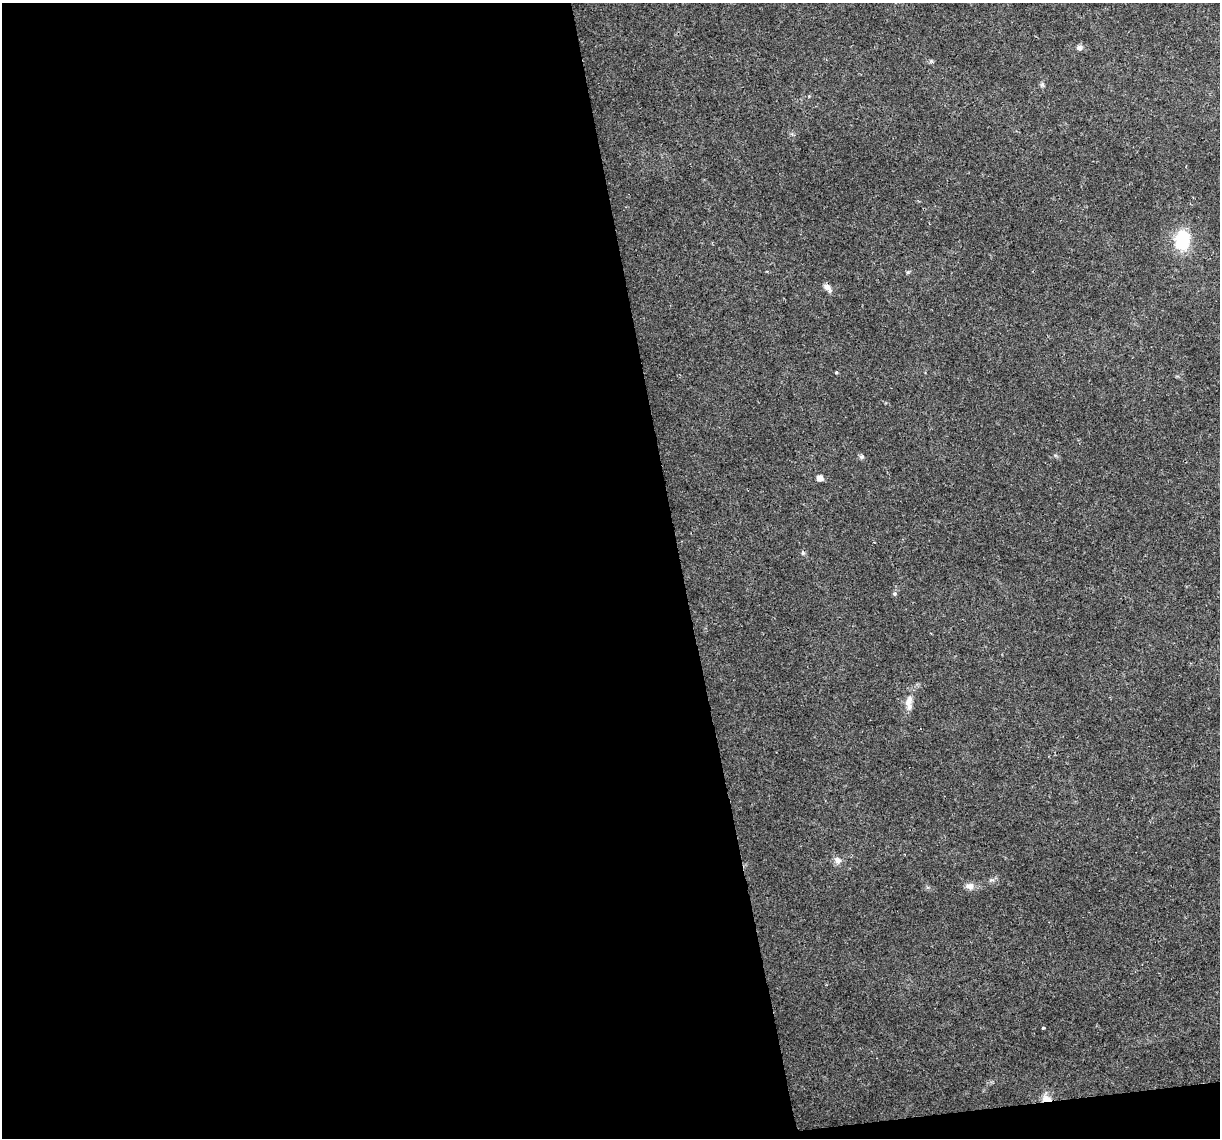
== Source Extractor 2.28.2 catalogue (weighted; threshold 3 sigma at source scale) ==
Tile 13 of 4 x 4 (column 1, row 4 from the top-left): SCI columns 1-1218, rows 73-1208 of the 4872 x 4645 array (HDU 1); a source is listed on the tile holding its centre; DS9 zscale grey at full resolution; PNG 1222 x 1140 px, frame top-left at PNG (2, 3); no overlay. Shown black and unused: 57% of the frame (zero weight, under 2 of 3 exposures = <1% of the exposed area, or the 3 px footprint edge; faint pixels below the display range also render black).
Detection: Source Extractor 2.28.2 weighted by HDU 2 'WHT'; one run over the whole footprint, this tile lists its part. Background 0.0408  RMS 0.0036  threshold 0.0161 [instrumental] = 3 sigma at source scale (4.5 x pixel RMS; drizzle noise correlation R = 1.50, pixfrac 1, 0.0396/0.0396 arcsec/px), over >= 5 px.
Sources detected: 15; all 15 listed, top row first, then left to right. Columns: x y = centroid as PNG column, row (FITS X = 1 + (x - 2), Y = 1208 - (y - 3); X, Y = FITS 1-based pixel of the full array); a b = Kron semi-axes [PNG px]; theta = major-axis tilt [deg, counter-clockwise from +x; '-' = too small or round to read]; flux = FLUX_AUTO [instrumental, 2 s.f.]
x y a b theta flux
1079 48 8 7 - 1
1042 85 7 6 - 0.68
1182 240 24 18 84 14
908 272 5 4 - 0.48
827 288 14 6 -49 1.6
836 373 5 3 - 0.35
862 457 7 5 1 0.69
820 478 6 5 - 2.3
803 553 6 4 -80 0.57
895 593 6 6 - 0.66
909 702 22 9 86 3.3
838 860 11 9 -53 1.8
970 886 10 9 - 2.1
1043 1028 3 3 - 0.42
1047 1098 13 8 -14 2.9
Overlapping masked pixels (flux is a lower limit): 1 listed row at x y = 1047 1098